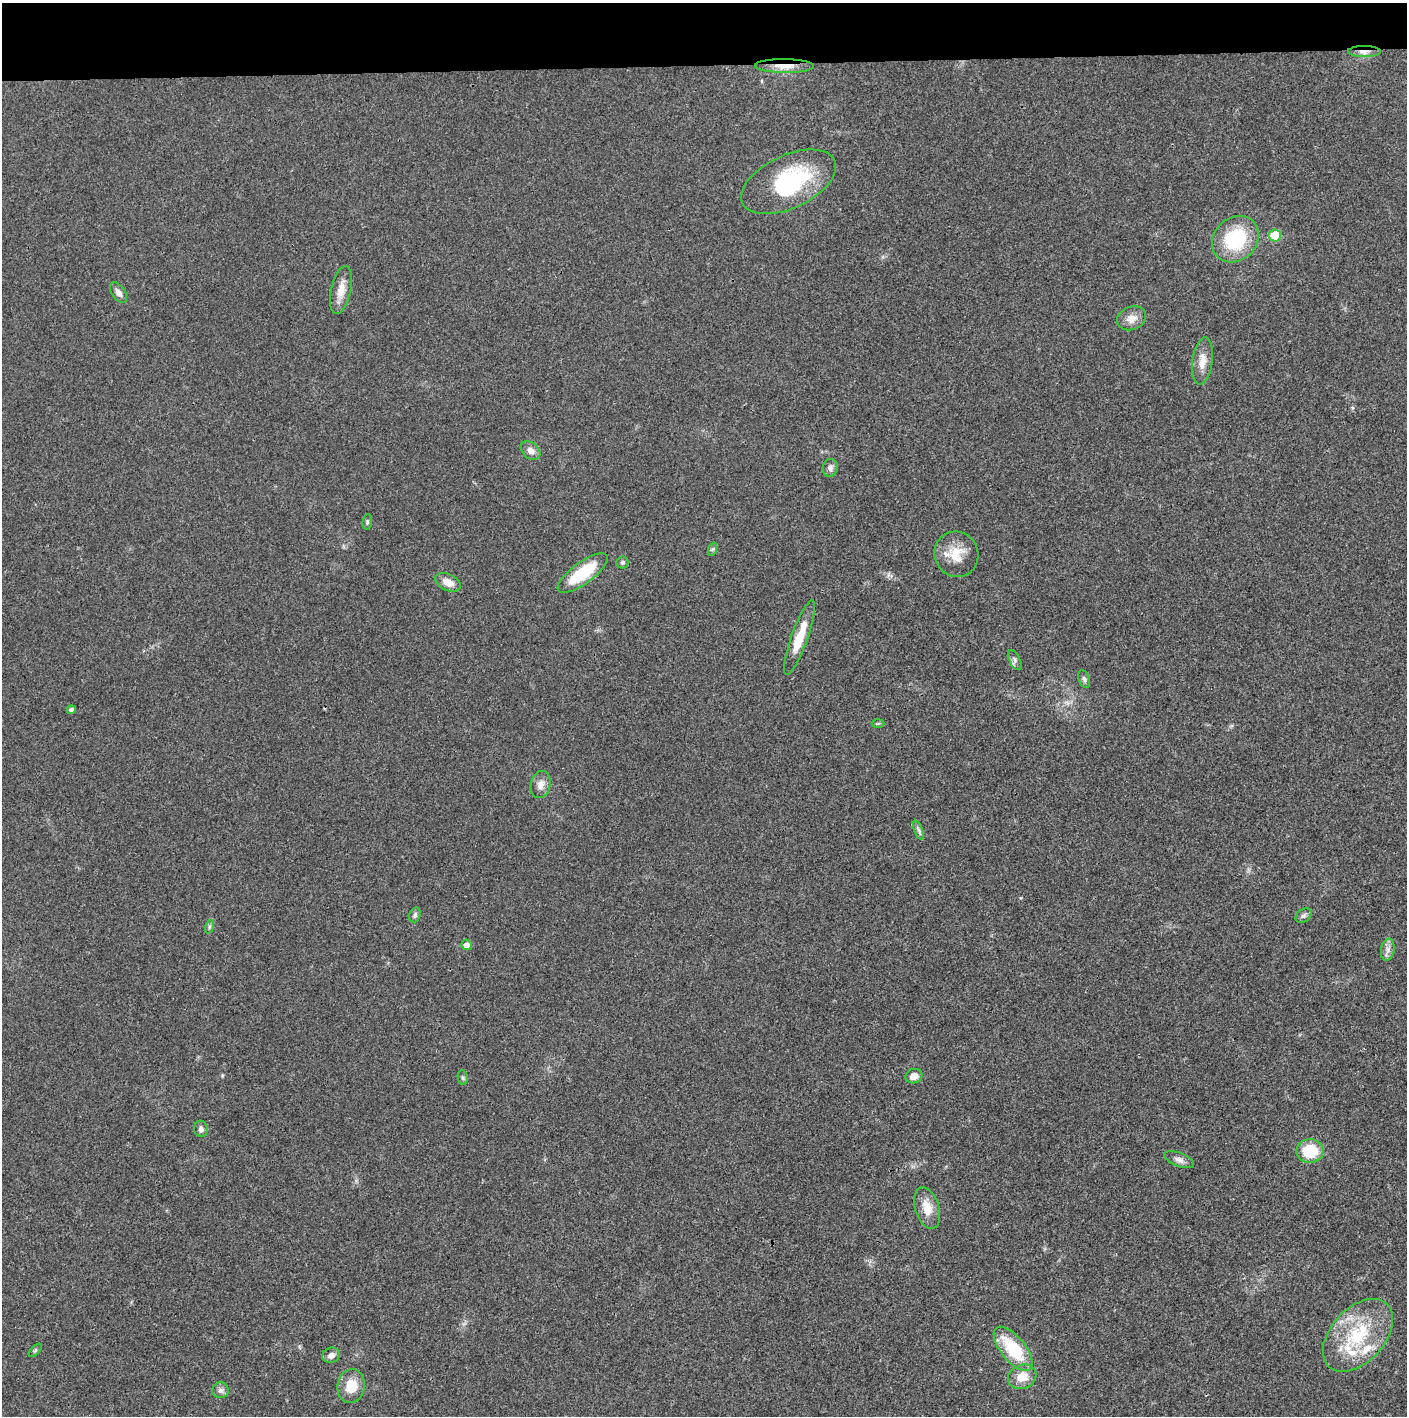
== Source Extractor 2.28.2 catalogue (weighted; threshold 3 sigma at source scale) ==
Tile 2 of 3 x 3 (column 2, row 1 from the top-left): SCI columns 1410-2814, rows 2830-4243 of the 4221 x 4243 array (HDU 1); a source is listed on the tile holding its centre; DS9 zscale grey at full resolution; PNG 1409 x 1418 px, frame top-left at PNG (2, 3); each listed source drawn as its Kron ellipse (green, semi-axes under 4 px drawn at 4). Shown black and unused: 4% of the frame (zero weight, under 3 of 4 exposures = <1% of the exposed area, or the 3 px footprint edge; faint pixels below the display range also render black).
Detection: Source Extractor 2.28.2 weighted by HDU 2 'WHT'; one run over the whole footprint, this tile lists its part. Background 0.019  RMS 0.0051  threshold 0.0229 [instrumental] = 3 sigma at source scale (4.5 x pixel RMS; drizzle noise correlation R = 1.50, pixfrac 1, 0.05/0.05 arcsec/px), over >= 5 px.
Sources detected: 45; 1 inside a brighter object's white glare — neither listed nor drawn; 2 inside a brighter listed object's ellipse — not listed separately; the other 42 listed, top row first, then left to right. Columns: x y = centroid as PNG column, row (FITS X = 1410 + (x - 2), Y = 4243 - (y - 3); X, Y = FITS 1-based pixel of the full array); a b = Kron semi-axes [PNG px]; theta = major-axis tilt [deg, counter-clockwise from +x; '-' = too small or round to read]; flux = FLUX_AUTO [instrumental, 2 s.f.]
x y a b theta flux
1364 52 16 5 0 3.4
785 66 29 7 -1 8
788 182 51 26 25 51
1275 235 6 6 - 13
1235 239 25 21 45 35
341 290 24 9 77 6.8
119 293 12 6 -54 2.8
1131 318 15 11 21 5.2
1202 361 24 10 83 6.7
531 450 11 8 -43 3.1
830 468 9 7 75 2.2
367 522 8 5 82 0.91
713 549 7 4 71 0.82
956 554 23 22 - 12
622 562 6 6 - 0.97
583 573 30 10 36 25
448 582 14 8 -24 5
799 637 39 8 70 13
1015 660 10 5 -62 1.5
1084 679 9 5 -73 1.3
71 710 4 4 - 1.8
878 723 6 4 2 0.67
540 785 14 9 77 4
919 830 10 3 -69 1.1
415 915 7 5 70 1.5
1304 916 9 6 38 1.5
209 927 7 4 72 0.95
466 945 5 5 - 3
1388 950 11 6 80 2.4
914 1076 8 7 - 4.1
463 1078 7 5 -82 0.9
201 1129 8 6 -80 1.7
1310 1151 13 12 - 18
1179 1160 16 6 -21 2.8
927 1208 21 12 -73 8.6
1358 1335 43 26 47 37
1013 1349 27 12 -51 27
35 1350 8 3 45 0.75
331 1355 9 7 23 2.9
1022 1377 14 12 23 7.9
351 1386 17 13 82 11
221 1390 8 8 - 2
Overlapping masked pixels (flux is a lower limit): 2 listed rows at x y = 1364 52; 785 66